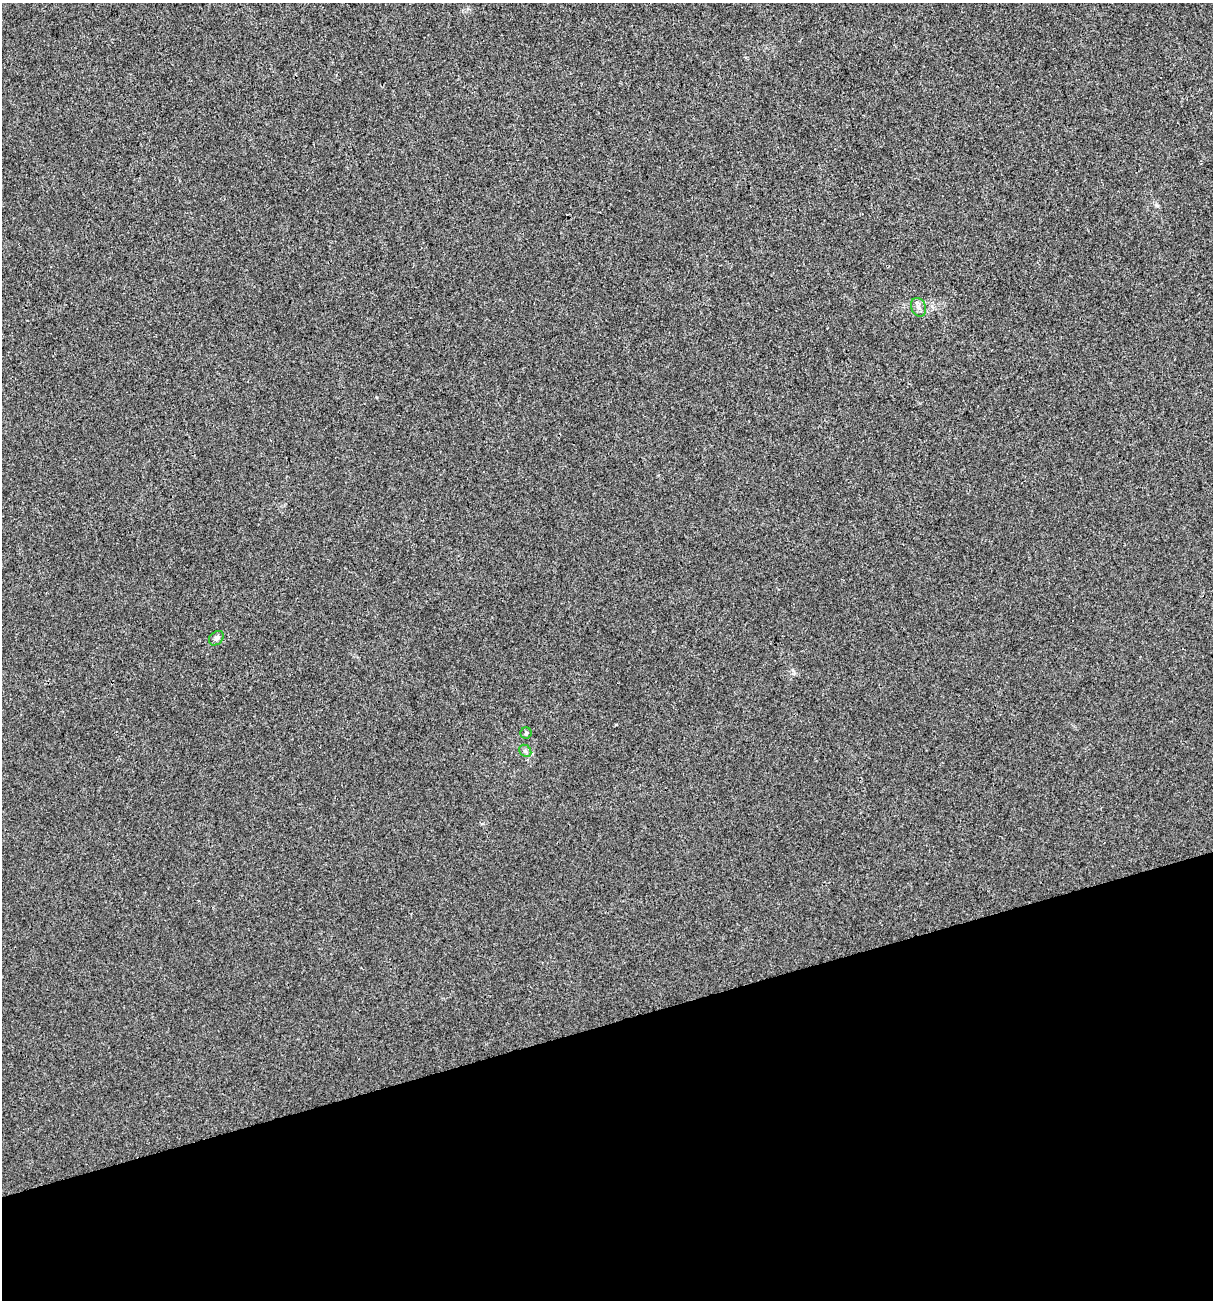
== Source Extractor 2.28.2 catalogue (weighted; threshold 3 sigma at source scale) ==
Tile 14 of 4 x 4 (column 2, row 4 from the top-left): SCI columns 1313-2523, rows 1-1298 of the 4995 x 5192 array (HDU 1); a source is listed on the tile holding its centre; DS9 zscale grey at full resolution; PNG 1215 x 1302 px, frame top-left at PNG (2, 3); each listed source drawn as its Kron ellipse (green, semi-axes under 4 px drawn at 4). Shown black and unused: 21% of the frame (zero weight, under 3 of 4 exposures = <1% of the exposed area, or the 3 px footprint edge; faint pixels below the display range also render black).
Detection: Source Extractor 2.28.2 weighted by HDU 2 'WHT'; one run over the whole footprint, this tile lists its part. Background 0.00113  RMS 0.0028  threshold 0.0127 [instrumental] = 3 sigma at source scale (4.5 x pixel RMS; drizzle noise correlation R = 1.50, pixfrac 1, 0.0396/0.0396 arcsec/px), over >= 5 px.
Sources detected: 4; all 4 listed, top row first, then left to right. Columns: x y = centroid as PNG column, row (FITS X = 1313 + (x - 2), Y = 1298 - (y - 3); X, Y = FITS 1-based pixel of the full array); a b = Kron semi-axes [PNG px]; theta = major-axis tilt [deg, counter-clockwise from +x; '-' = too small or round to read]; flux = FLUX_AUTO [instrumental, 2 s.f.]
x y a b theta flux
919 307 9 7 -67 1.2
216 638 8 6 43 0.73
526 733 5 5 - 0.46
525 751 7 5 -45 0.56